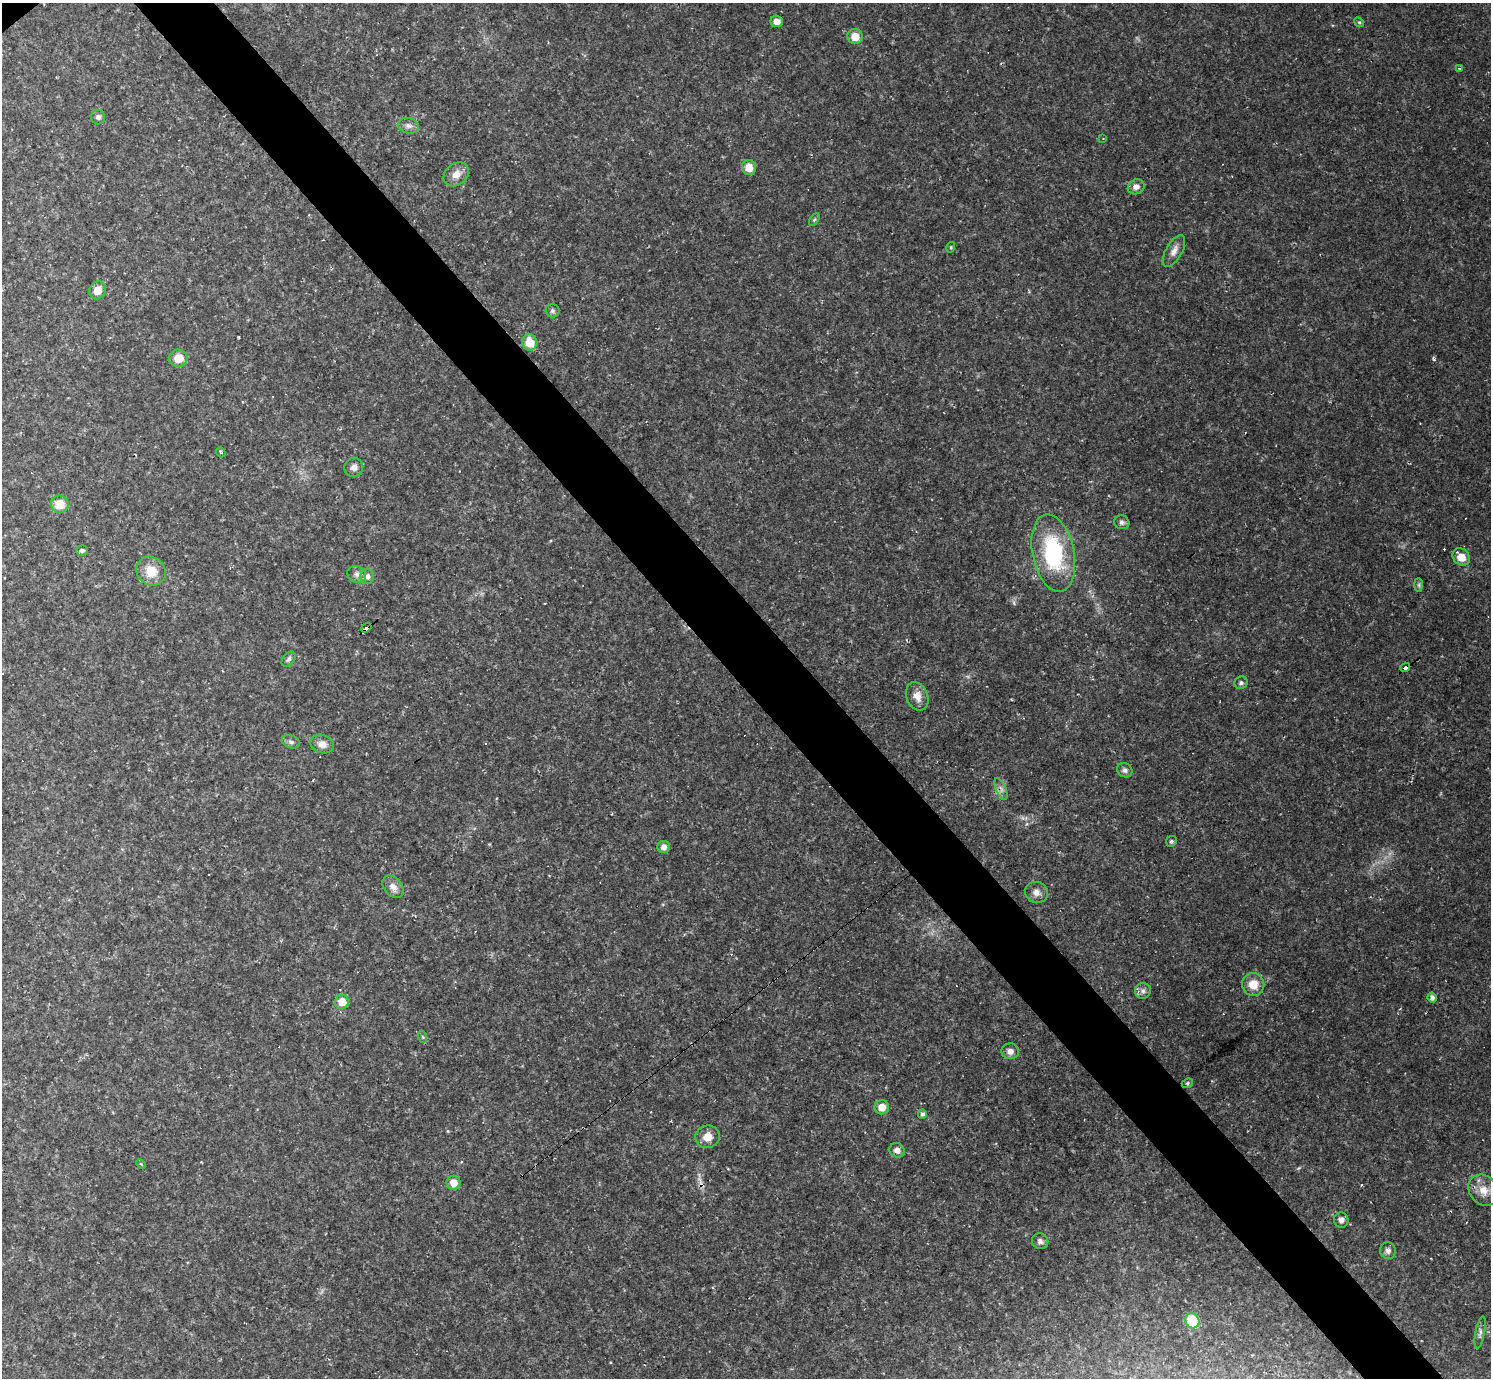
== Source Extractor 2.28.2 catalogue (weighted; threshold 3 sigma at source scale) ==
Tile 6 of 4 x 4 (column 2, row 2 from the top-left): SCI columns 1490-2978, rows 3047-4422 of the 5956 x 5953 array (HDU 1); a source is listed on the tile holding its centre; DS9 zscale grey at full resolution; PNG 1493 x 1380 px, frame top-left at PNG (2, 3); each listed source drawn as its Kron ellipse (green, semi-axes under 4 px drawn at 4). Shown black and unused: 5% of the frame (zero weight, under 2 of 3 exposures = <1% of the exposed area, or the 3 px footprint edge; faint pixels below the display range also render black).
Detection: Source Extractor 2.28.2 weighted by HDU 2 'WHT'; one run over the whole footprint, this tile lists its part. Background 0.0519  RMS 0.0075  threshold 0.0336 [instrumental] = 3 sigma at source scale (4.5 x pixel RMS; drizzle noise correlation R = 1.50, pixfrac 1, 0.05/0.05 arcsec/px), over >= 5 px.
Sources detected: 73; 2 too faint to see at this stretch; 11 cosmic-ray / hot-pixel residue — neither listed nor drawn; the other 60 listed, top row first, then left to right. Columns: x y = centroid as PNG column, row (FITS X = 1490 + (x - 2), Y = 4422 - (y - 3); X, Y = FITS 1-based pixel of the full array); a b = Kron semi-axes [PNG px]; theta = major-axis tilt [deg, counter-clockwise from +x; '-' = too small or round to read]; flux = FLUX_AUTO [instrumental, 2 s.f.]
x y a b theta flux
777 21 6 5 - 4.8
1359 22 5 4 - 0.95
855 36 8 7 - 10
1460 68 3 3 - 1.5
98 117 7 7 - 2.1
408 126 11 7 -13 3.5
1103 138 3 2 - 0.52
749 167 7 7 - 8.8
456 174 14 10 38 7.6
1136 187 8 7 - 4.1
814 220 7 4 58 1.1
951 247 5 3 - 0.76
1174 251 18 8 61 5.6
98 290 9 8 - 7.6
552 311 7 7 - 2
530 342 8 7 - 13
178 358 9 8 - 10
221 452 5 3 - 1.2
354 467 10 9 - 4.2
60 504 9 8 - 12
1122 522 7 7 - 2.2
82 550 6 5 - 1.7
1053 553 39 21 -79 74
1461 557 9 8 - 9.7
151 571 15 13 -45 13
357 574 10 8 -29 3.6
367 576 7 7 - 3.5
1419 585 7 4 -90 1.5
366 628 5 3 - 36
289 659 8 5 52 1.9
1405 667 5 3 - 57
1241 683 7 6 - 2
917 696 15 10 -68 7.1
291 742 9 6 -20 2.3
322 744 12 9 -18 6.3
1125 770 8 6 -35 2.8
1001 789 11 5 -67 3
1171 841 5 5 - 1.8
664 847 6 6 - 3.7
393 887 13 9 -51 5.6
1036 892 11 10 - 4.8
1253 984 11 11 - 11
1143 991 8 8 - 2.8
1432 997 5 4 - 2.7
342 1002 7 7 - 12
423 1037 6 4 -71 0.92
1010 1051 9 8 - 4.7
1187 1083 6 4 22 1.2
882 1107 7 7 - 7.7
922 1114 5 4 - 1.8
707 1137 12 11 - 7.9
897 1150 8 7 - 3.9
141 1164 5 3 - 0.91
454 1183 7 7 - 7.7
1483 1190 17 14 -49 11
1341 1220 7 7 - 3.5
1040 1241 8 7 - 2.8
1388 1251 8 7 - 2.7
1192 1321 7 7 - 34
1480 1332 16 4 79 2.7
Overlapping masked pixels (flux is a lower limit): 2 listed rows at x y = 366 628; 1405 667
Unlisted compact peaks at least as high as the median listed source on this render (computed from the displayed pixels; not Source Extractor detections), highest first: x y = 1434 359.